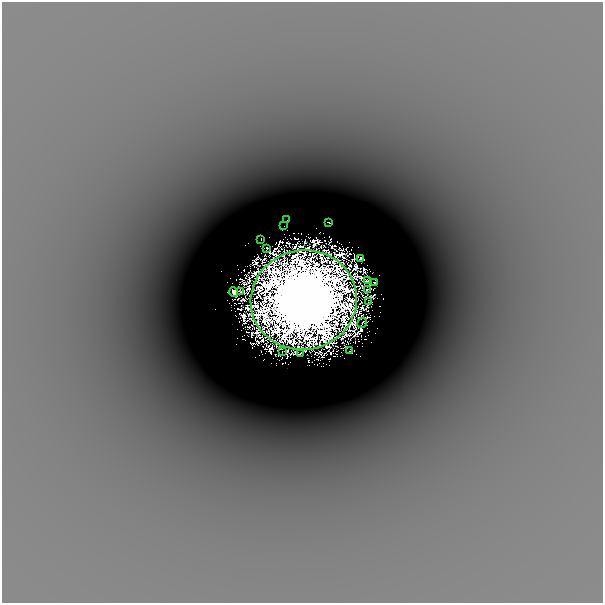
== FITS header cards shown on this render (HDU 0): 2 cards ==
NAXIS1  =                  601
NAXIS2  =                  601

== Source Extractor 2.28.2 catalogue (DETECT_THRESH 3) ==
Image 601 x 601 px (HDU 0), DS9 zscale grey, 1 PNG px = 1 image px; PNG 605 x 605 px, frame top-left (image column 1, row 601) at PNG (2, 2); each listed source drawn as its Kron ellipse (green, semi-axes under 4 px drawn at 4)
Background -2.12e-04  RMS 5.2e-05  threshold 1.56e-04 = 3 sigma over >= 5 px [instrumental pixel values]
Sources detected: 22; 5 with non-positive FLUX_AUTO (blend fragments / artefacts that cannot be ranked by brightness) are neither listed nor drawn; the other 17 listed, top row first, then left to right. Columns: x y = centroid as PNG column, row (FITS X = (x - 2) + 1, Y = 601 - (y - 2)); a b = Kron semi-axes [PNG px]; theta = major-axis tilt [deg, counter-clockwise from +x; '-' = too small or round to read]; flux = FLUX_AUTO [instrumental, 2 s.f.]
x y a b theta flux
287 220 2 2 - 0.0045
329 222 3 2 - 0.034
284 226 2 2 - 0.0037
261 239 2 2 - 0.014
267 248 3 3 - 0.052
360 258 3 3 - 0.0079
367 281 4 2 - 0.039
374 282 2 2 - 0.022
368 290 3 3 - 0.019
240 291 3 2 - 0.03
234 292 5 3 - 0.16
304 300 53 50 11 230
368 302 3 2 - 0.012
362 323 5 2 - 0.021
349 351 2 2 - 0.014
282 352 2 2 - 0.011
301 354 3 2 - 0.019
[5 non-positive-flux detections neither listed nor drawn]